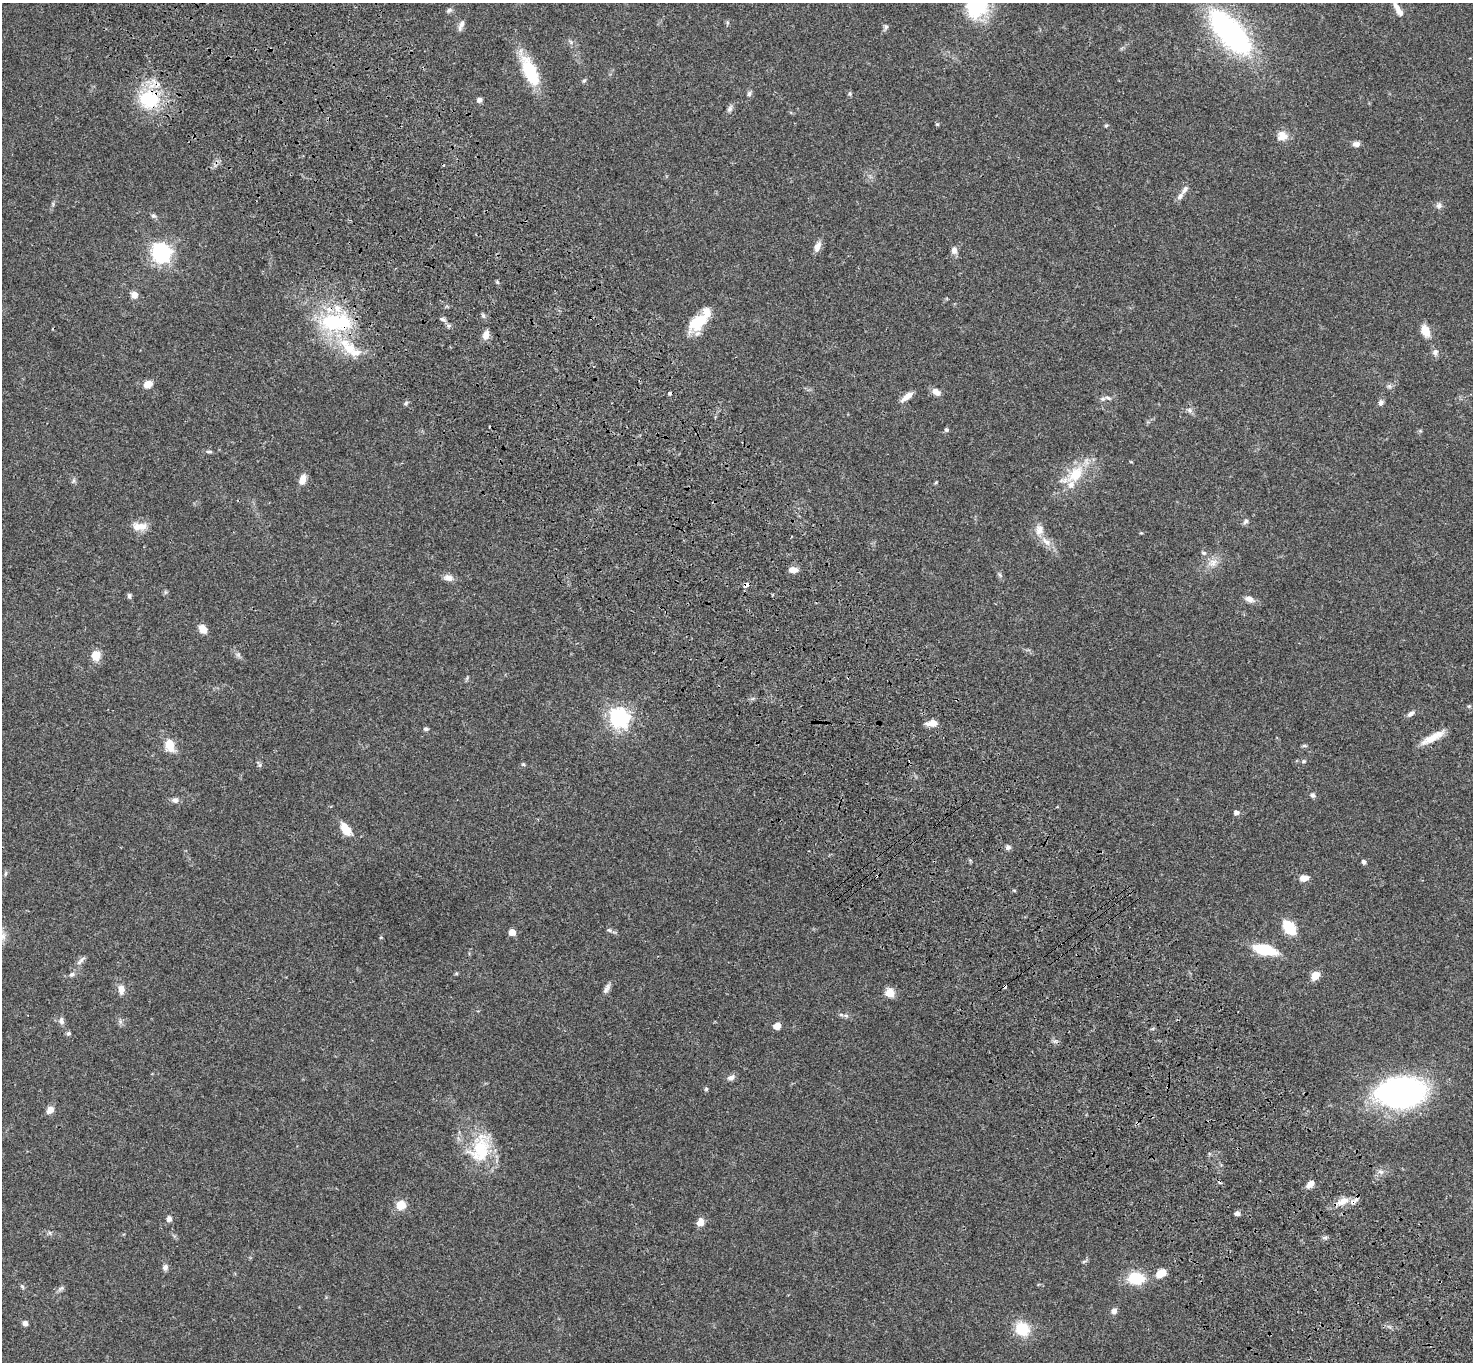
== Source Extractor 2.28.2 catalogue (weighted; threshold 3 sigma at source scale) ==
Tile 6 of 4 x 4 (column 2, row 2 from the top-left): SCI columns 1579-3049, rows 3103-4462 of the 6094 x 6064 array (HDU 1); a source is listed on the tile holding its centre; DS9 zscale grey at full resolution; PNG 1475 x 1364 px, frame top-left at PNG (2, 3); no overlay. Shown black and unused: <1% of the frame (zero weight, under 3 of 4 exposures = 6% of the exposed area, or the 3 px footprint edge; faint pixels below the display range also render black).
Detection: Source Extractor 2.28.2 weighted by HDU 2 'WHT'; one run over the whole footprint, this tile lists its part. Background 0.0463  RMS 0.0052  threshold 0.0236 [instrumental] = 3 sigma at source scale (4.5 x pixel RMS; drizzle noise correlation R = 1.50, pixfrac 1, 0.05/0.05 arcsec/px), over >= 5 px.
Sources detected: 127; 3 cosmic-ray / hot-pixel residue — not listed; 6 inside a brighter listed object's ellipse — not listed separately; the other 118 listed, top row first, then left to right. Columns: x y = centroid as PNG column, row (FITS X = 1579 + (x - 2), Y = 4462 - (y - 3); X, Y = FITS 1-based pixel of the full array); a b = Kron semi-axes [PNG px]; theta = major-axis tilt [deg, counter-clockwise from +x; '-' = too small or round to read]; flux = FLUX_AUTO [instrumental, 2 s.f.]
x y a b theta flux
976 5 31 24 82 33
449 10 9 5 31 1.1
1398 10 18 6 -58 4.1
461 25 16 5 65 2
886 27 7 6 - 1.1
1230 32 50 21 -48 110
530 71 37 14 -66 22
584 81 6 5 - 0.75
749 94 7 6 - 1.2
850 94 6 5 - 0.79
149 99 31 27 -3 26
479 100 6 5 - 1.5
730 108 9 6 61 1.4
937 124 5 4 - 0.55
1106 125 6 3 19 0.57
1282 136 12 12 - 4.6
1356 144 9 6 1 2.2
1185 190 13 6 57 2.2
1439 205 8 7 - 1.6
153 216 7 5 -19 0.99
817 247 14 7 65 3.1
954 250 9 7 -84 2.4
161 253 9 8 - 140
497 282 5 4 - 0.63
134 295 7 7 - 3.4
483 315 7 4 -45 0.9
442 319 8 5 -27 1.2
337 322 40 19 -1 40
697 322 30 15 50 14
1425 331 11 7 -68 7.4
486 335 11 7 72 3.7
349 349 22 17 -41 13
1435 352 8 8 - 1.9
148 384 11 8 33 3.7
1389 386 7 4 -18 0.92
936 392 10 7 -38 3.3
906 397 18 6 39 3.4
1108 398 9 5 -20 1.6
1381 402 7 6 - 1.7
406 403 7 4 46 0.86
1189 410 6 6 - 1.3
946 430 6 5 - 0.9
209 451 9 4 -4 0.9
1075 474 28 17 51 15
302 480 12 7 71 4.3
73 481 6 4 71 0.85
1245 521 8 6 41 1.1
140 526 20 9 5 5.3
1039 530 14 10 85 4.4
1141 533 5 3 - 0.47
1046 542 16 8 -39 4.3
1204 553 7 5 -13 0.93
1213 563 14 10 53 4.1
793 570 10 6 3 3.2
1000 575 6 4 -47 0.82
448 578 12 8 -8 2.9
746 585 8 5 33 1.9
129 596 7 5 76 0.89
1249 599 11 7 -13 2.8
203 629 9 7 -52 5.1
238 654 7 4 19 0.86
96 655 11 10 - 5.7
1469 706 5 4 - 0.6
1411 714 10 6 36 1.8
619 718 8 7 - 200
932 723 11 6 5 5
426 729 6 5 - 0.93
1433 737 30 8 29 7.1
170 745 15 10 -72 7.6
1304 745 6 4 0 0.69
1304 761 5 5 - 0.7
259 764 11 4 -64 0.9
523 764 6 3 -18 0.57
1313 795 7 6 - 1.2
175 800 10 8 -8 1.9
1236 813 5 5 - 2.1
346 829 17 9 -55 6.6
1008 847 7 6 - 1.4
1363 862 6 5 - 0.98
5 873 7 3 71 0.75
1304 878 8 6 8 4.3
1014 890 5 3 - 0.59
1289 927 11 7 -52 24
609 930 6 4 -41 0.85
512 932 5 5 - 5.1
1265 949 26 11 -15 18
81 960 17 4 44 1.8
72 974 8 6 39 1.3
1315 975 8 6 54 6.8
1005 987 3 3 - 6.2
121 989 11 8 -84 3.4
606 989 15 6 59 2.1
890 993 10 8 -63 5.2
846 1016 7 4 -2 1.1
61 1021 10 7 -76 1.9
777 1026 7 6 - 4.6
69 1033 6 5 - 1
731 1078 10 7 29 2
706 1089 5 5 - 0.65
1401 1092 36 23 4 180
50 1110 9 7 49 3.3
479 1147 41 20 61 22
1380 1172 9 5 -20 1.5
1310 1184 11 6 43 3.1
1343 1201 20 9 25 5.8
401 1205 8 8 - 8.1
1237 1213 6 6 - 1.6
169 1219 6 6 - 1.9
700 1222 9 8 - 3.6
1084 1261 6 4 19 0.75
165 1267 8 7 - 1.7
1161 1273 13 8 36 5.7
1136 1278 15 10 0 20
22 1286 8 4 -54 0.75
61 1288 8 5 25 1.2
1114 1311 8 6 46 1.9
25 1323 5 5 - 1.8
1022 1329 14 13 - 14
Overlapping masked pixels (flux is a lower limit): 4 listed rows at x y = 149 99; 337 322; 746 585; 1005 987
Isophote crosses this tile's border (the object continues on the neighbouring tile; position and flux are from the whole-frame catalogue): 1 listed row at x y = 976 5